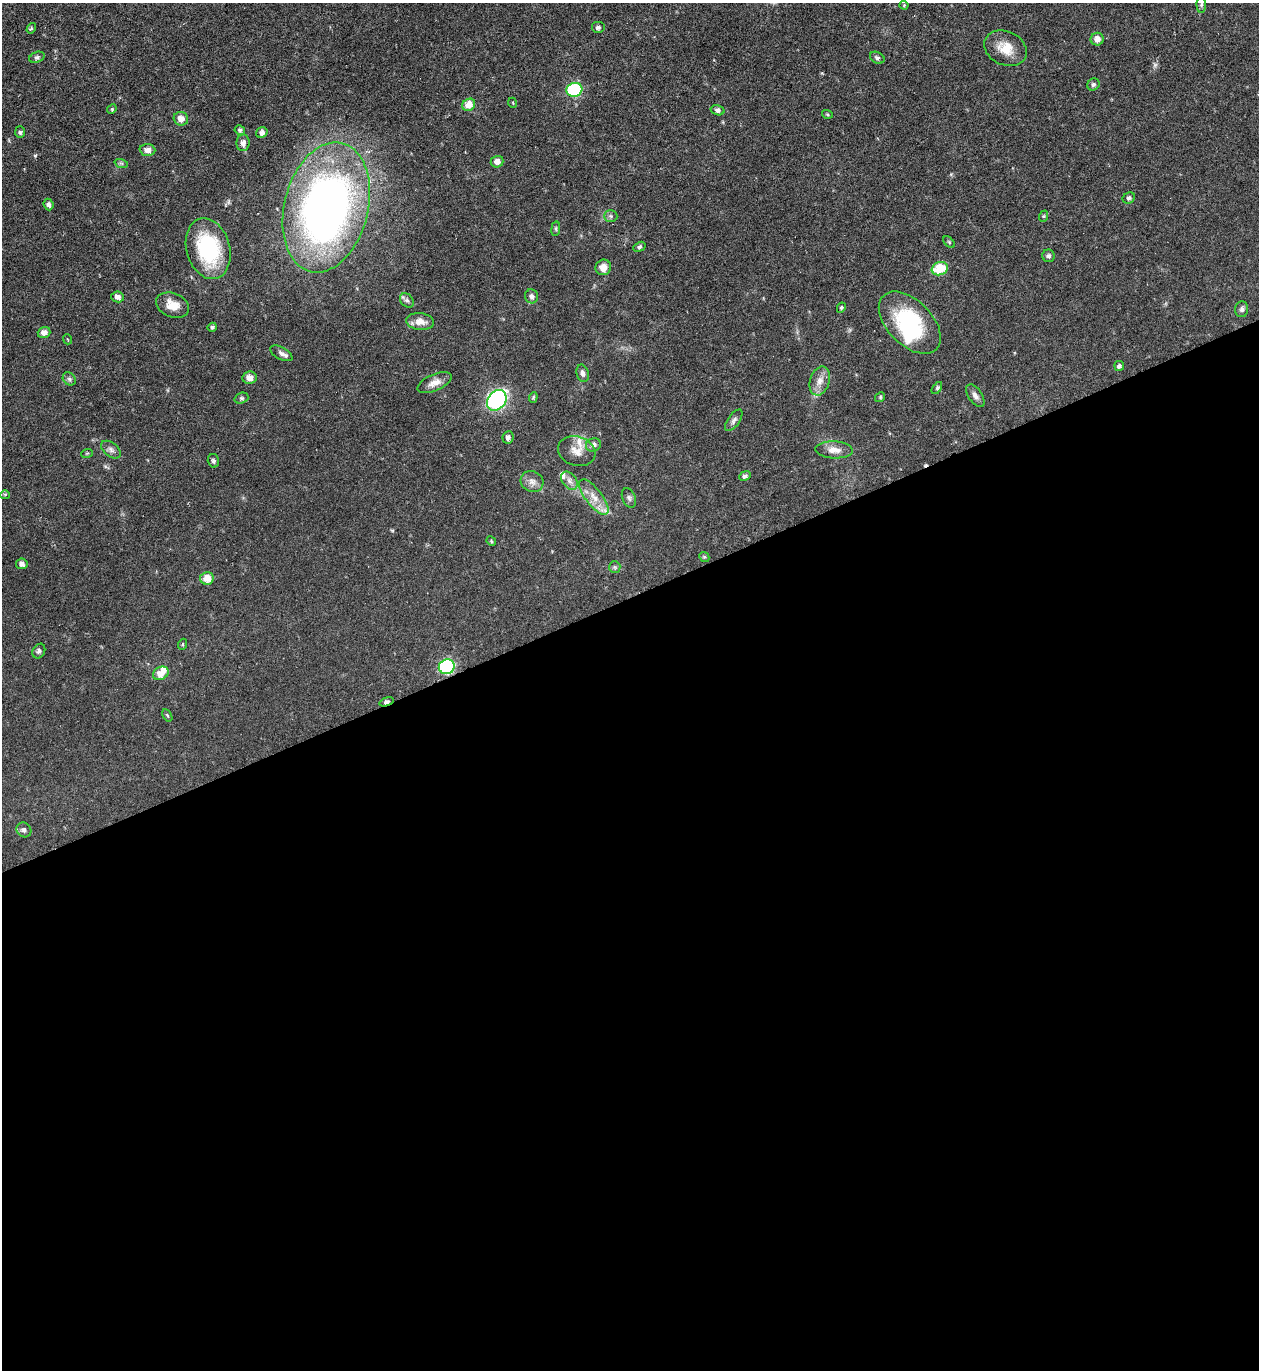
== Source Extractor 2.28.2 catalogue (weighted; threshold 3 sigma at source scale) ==
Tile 15 of 4 x 4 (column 3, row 4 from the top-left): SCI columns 2665-3921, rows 1-1368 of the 5460 x 5473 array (HDU 1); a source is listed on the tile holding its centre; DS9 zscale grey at full resolution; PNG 1261 x 1372 px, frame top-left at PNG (2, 3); each listed source drawn as its Kron ellipse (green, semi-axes under 4 px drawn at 4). Shown black and unused: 57% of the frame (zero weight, under 4 of 8 exposures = <1% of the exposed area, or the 3 px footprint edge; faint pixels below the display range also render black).
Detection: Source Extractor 2.28.2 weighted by HDU 2 'WHT'; one run over the whole footprint, this tile lists its part. Background 0.0583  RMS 0.0049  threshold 0.02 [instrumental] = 3 sigma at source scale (4.09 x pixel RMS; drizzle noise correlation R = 1.36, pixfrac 0.8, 0.05/0.05 arcsec/px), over >= 5 px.
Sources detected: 92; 1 too faint to see at this stretch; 1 inside a brighter object's white glare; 1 cosmic-ray / hot-pixel residue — neither listed nor drawn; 4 inside a brighter listed object's ellipse — not listed separately; the other 85 listed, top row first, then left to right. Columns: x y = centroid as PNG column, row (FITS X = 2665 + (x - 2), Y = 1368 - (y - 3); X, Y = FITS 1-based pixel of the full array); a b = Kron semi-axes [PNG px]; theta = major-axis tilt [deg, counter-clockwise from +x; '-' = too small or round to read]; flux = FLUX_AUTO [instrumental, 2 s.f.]
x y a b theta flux
1201 4 9 4 89 0.94
904 5 4 4 - 0.46
598 27 7 5 0 1.1
31 28 6 4 57 0.66
1097 39 6 6 - 3.3
1005 48 22 17 -25 8.3
37 57 8 5 21 1.2
877 58 8 5 -29 1.2
1093 84 6 5 - 1.1
574 90 8 7 - 27
513 103 5 3 - 0.34
469 105 7 5 37 6.6
112 109 5 4 - 0.57
718 110 7 5 -16 1.2
827 114 5 3 - 0.53
181 119 7 7 - 3.6
240 130 5 4 - 0.9
20 132 6 5 - 0.88
262 132 6 5 - 1.5
243 143 8 6 86 1.9
147 150 8 6 -4 3.3
497 162 6 5 - 2.9
121 163 7 4 -18 0.74
1129 198 6 5 - 0.97
48 204 6 5 - 1.3
326 207 66 42 76 270
611 216 6 5 - 0.99
1044 216 6 3 71 0.55
556 229 7 4 83 0.69
949 242 7 4 -46 0.62
639 247 6 4 29 0.95
208 249 31 21 -75 40
1048 256 6 6 - 1.1
603 267 8 7 - 3.2
940 269 8 6 18 13
532 296 7 6 - 1.5
117 297 6 5 - 2.3
407 300 8 6 -47 1.3
173 305 17 12 -21 5.9
841 308 5 4 - 0.72
1242 309 8 6 80 1.3
420 322 14 8 -6 4.2
910 323 38 22 -45 38
212 327 4 4 - 0.72
44 332 6 5 - 2.7
67 339 5 3 - 0.38
281 353 12 6 -29 1.8
1119 366 5 5 - 1.2
583 373 9 6 -75 1.6
249 378 7 6 - 3.6
69 379 7 5 -46 1.1
820 381 15 10 73 4.1
434 383 18 8 23 3.9
937 388 7 3 54 0.69
975 396 13 6 -56 2
533 397 5 4 - 0.64
880 397 5 4 - 0.65
241 398 7 5 19 0.81
497 400 11 8 51 84
734 420 13 6 55 1.6
508 437 6 5 - 1.4
593 445 8 6 23 1.9
111 450 11 7 -39 1.7
834 450 19 8 -3 4.2
577 451 19 14 -17 5.5
87 453 6 3 18 0.51
213 461 7 5 -75 1.1
745 476 6 4 22 1.5
569 481 10 7 -52 2.3
532 482 12 10 -33 2.9
5 495 5 4 - 0.56
594 497 21 8 -53 5.6
629 498 10 6 -67 1.3
491 541 5 4 - 0.58
704 557 5 4 - 0.61
22 564 6 5 - 1.7
615 567 6 5 - 0.84
207 578 7 6 - 5.8
183 644 5 3 - 0.48
39 651 8 6 58 1.2
447 667 8 7 - 37
161 673 8 6 30 5.3
386 702 7 3 17 1.3
167 715 6 4 -59 0.6
24 830 8 7 - 1.4
Overlapping masked pixels (flux is a lower limit): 1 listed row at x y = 386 702
Isophote crosses this tile's border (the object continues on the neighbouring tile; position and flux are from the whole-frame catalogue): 1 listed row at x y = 1201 4